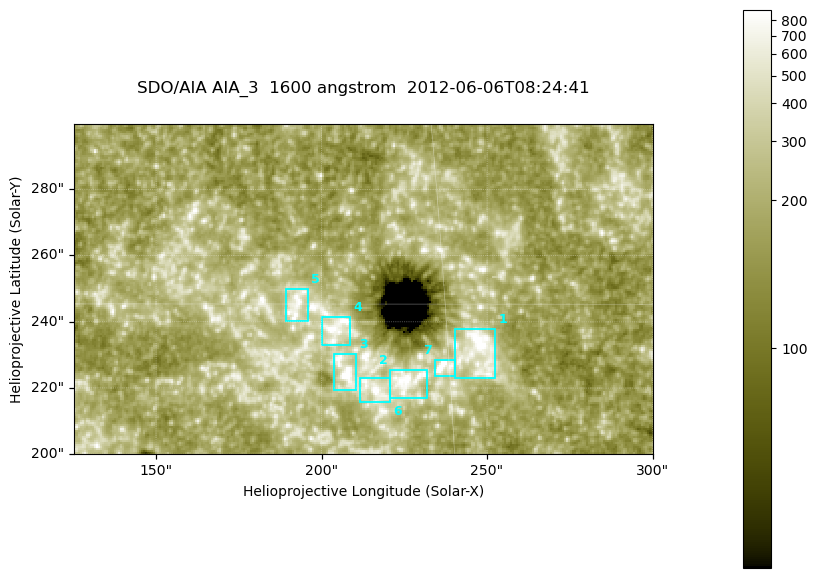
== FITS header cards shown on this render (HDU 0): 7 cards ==
TELESCOP= 'SDO/AIA '
INSTRUME= 'AIA_3   '
WAVELNTH=                 1600
WAVEUNIT= 'angstrom'
DATE-OBS= '2012-06-06T08:24:41.12'
CTYPE1  = 'HPLN-TAN'
CTYPE2  = 'HPLT-TAN'

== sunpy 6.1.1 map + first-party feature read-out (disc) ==
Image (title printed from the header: SDO/AIA AIA_3  1600 angstrom  2012-06-06T08:24:41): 287 x 164 px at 0.609 arcsec/px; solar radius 946 arcsec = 1552 px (partial field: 0.6% of the solar disc is inside the frame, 100% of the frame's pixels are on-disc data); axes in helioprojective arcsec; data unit not stated in the header (colour bar unlabelled)
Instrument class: DISC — disc imager (sunpy class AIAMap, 1600 A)
Bright regions (active regions / flare kernels): reference = the on-disc median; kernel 3 px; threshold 5 sigma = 341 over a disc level ~185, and >= 1.15x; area >= 47 px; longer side >= 3 px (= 1.8 arcsec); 7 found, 7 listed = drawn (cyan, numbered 1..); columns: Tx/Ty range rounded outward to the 2 arcsec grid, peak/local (2 s.f.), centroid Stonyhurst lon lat
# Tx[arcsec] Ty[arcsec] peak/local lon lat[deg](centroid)
1 240..254 222..238 6.1 +16 +14
2 220..232 216..226 6.3 +14 +14
3 204..212 218..232 7.6 +13 +14
4 200..210 232..242 5.2 +13 +15
5 188..196 240..250 4.5 +12 +15
6 210..222 216..224 5 +14 +13
7 234..240 224..230 6.4 +15 +14